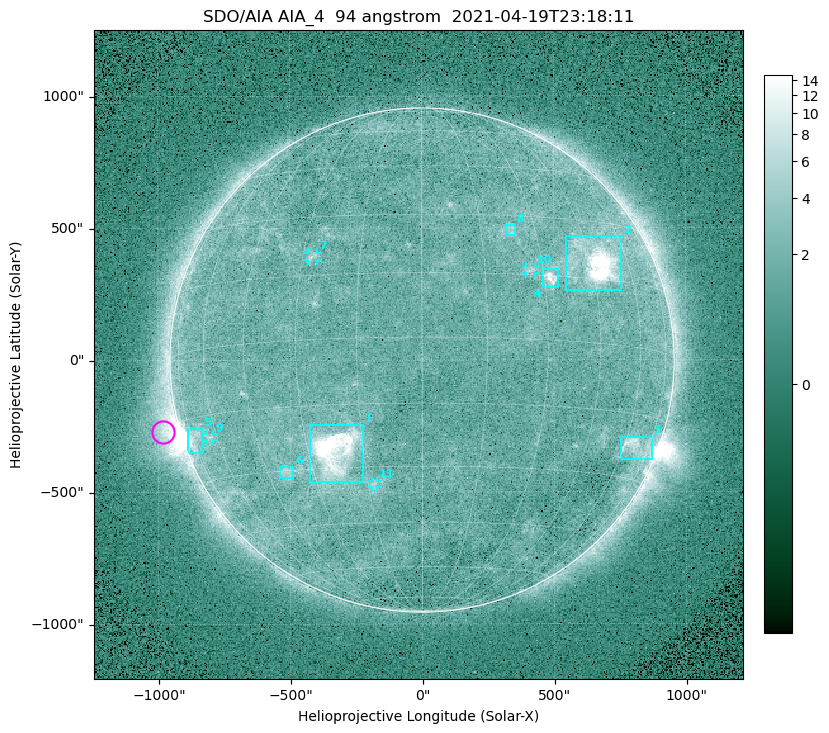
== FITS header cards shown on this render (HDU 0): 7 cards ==
TELESCOP= 'SDO/AIA '
INSTRUME= 'AIA_4   '
WAVELNTH=                   94
WAVEUNIT= 'angstrom'
DATE-OBS= '2021-04-19T23:18:11.12'
CTYPE1  = 'HPLN-TAN'
CTYPE2  = 'HPLT-TAN'

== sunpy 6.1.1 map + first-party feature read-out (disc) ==
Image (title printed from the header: SDO/AIA AIA_4  94 angstrom  2021-04-19T23:18:11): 512 x 512 px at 4.8 arcsec/px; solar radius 955 arcsec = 199 px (full disc in frame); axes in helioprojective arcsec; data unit not stated in the header (colour bar unlabelled)
Orientation: roll -0.138 deg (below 1 deg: not rotated)
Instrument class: DISC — disc imager (sunpy class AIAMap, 94 A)
Bright regions (active regions / flare kernels): reference = the median radial profile (limb darkening/brightening removed); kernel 5 px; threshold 5 sigma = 2.45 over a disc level ~1.74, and >= 1.15x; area >= 9 px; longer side >= 5 px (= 24 arcsec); searched inside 0.97 R_sun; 11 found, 11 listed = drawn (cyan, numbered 1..; 4 of them under ~33 arcsec drawn as corner ticks so the feature stays visible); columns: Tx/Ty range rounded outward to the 10 arcsec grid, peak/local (2 s.f.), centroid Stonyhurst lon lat
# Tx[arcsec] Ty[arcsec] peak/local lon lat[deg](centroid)
1 -430..-220 -460..-240 39 -22 -26
2 540..760 260..470 29 +47 +19
3 750..870 -380..-290 4.5 +66 -22
4 460..520 270..350 6.7 +32 +15
5 -890..-830 -350..-260 5.7 -73 -19
6 -540..-490 -450..-400 3.1 -38 -30
7 -430..-390 380..410 3.1 -27 +20
8 320..360 470..510 2.8 +23 +26
9 -820..-790 -300..-280 2.9 -63 -20
10 390..430 330..360 2.9 +27 +16
11 -190..-170 -480..-450 2.9 -13 -34
Off-limb structures (1.02-1.3 R_sun): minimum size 50 px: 6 found; the strongest spans PA ~90..115 deg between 1.02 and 1.22 R_sun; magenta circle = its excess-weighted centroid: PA ~105 deg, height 1.07 R_sun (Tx ~-980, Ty ~-270 arcsec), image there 5.1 x the reference